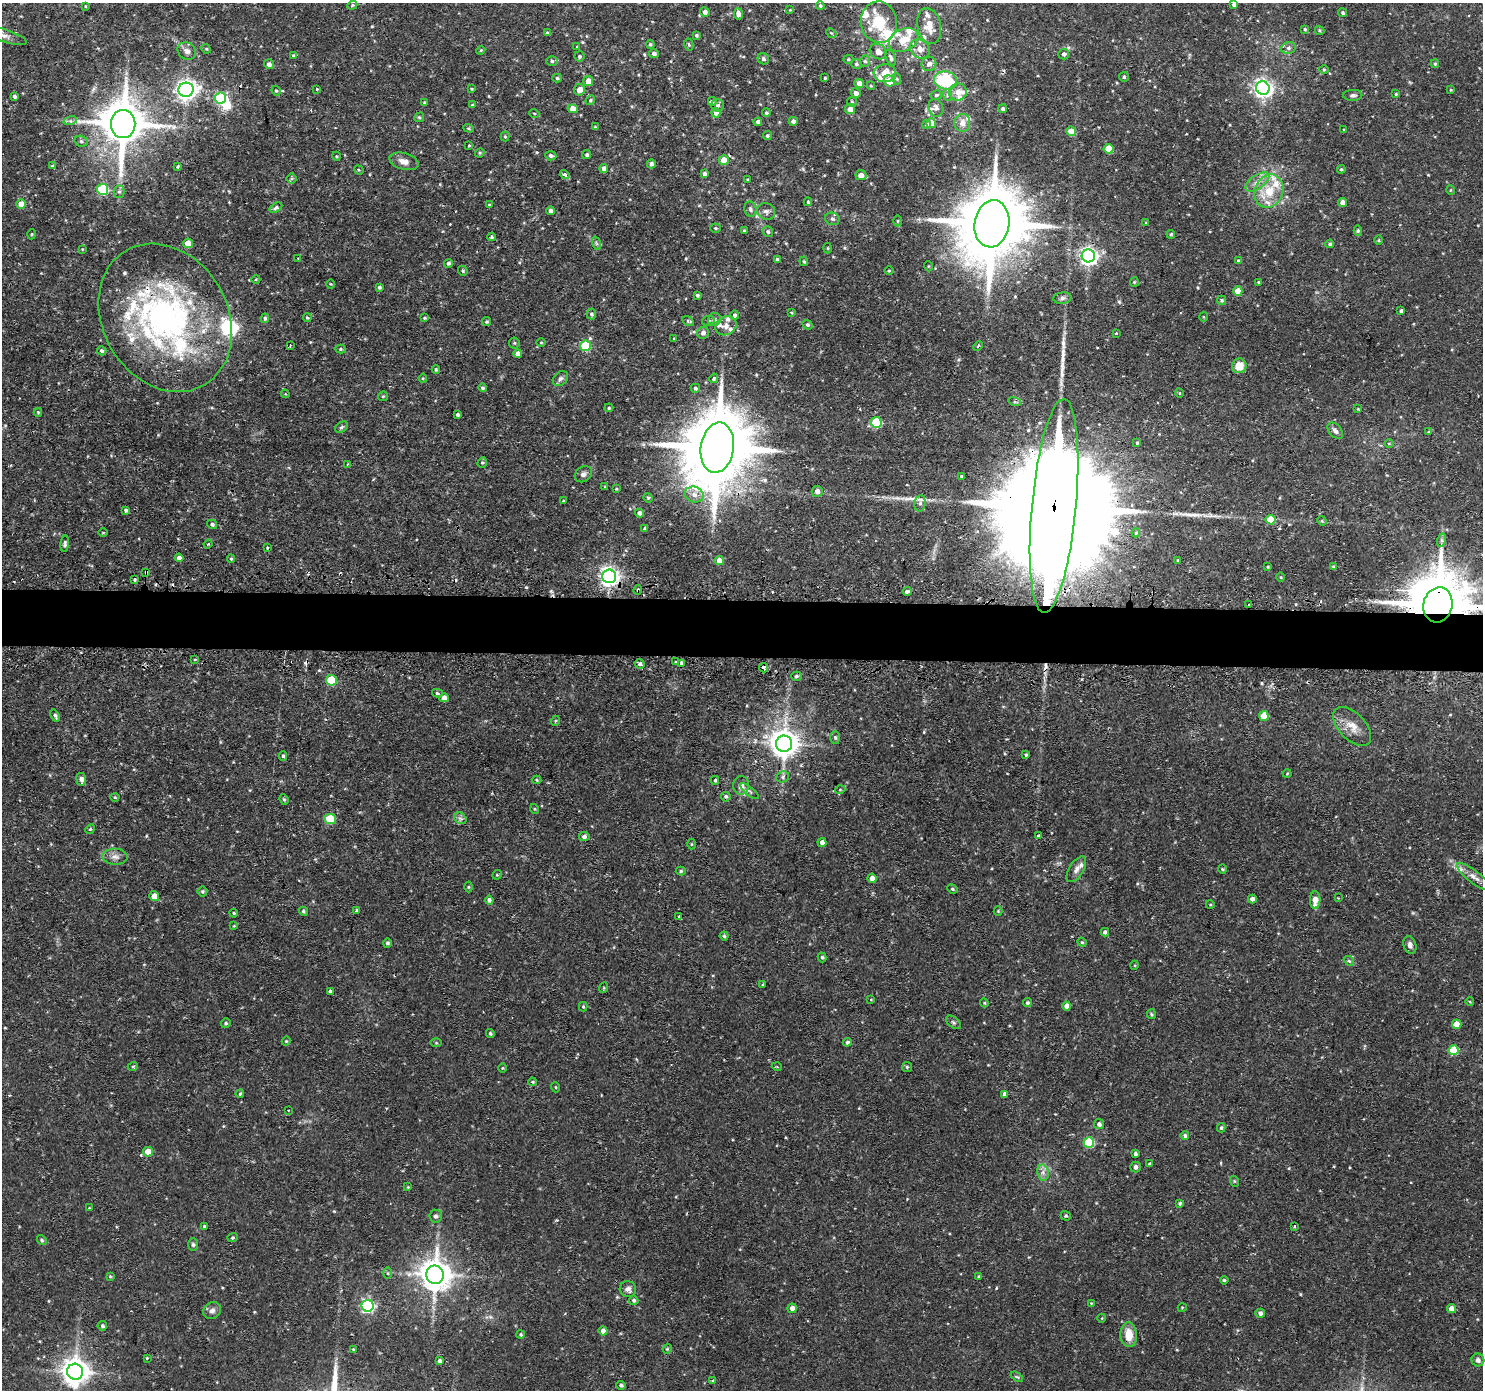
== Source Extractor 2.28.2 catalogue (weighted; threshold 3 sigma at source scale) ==
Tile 5 of 3 x 3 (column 2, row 2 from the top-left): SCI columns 1501-2981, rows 1516-2903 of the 4481 x 4515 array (HDU 1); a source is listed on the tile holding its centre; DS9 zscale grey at full resolution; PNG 1485 x 1392 px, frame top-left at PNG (2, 3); each listed source drawn as its Kron ellipse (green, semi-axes under 4 px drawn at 4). Shown black and unused: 4% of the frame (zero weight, under 2 of 3 exposures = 3% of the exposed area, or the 3 px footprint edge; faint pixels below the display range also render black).
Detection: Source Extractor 2.28.2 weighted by HDU 2 'WHT'; one run over the whole footprint, this tile lists its part. Background 0.0897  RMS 0.0071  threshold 0.032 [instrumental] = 3 sigma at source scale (4.5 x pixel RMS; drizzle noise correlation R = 1.50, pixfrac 1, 0.05/0.05 arcsec/px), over >= 5 px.
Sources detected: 430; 2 inside a brighter object's white glare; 9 cosmic-ray / hot-pixel residue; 2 long thin detections or spike segments (spike, bleed or trail) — neither listed nor drawn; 30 inside a brighter listed object's ellipse — not listed separately; the other 387 listed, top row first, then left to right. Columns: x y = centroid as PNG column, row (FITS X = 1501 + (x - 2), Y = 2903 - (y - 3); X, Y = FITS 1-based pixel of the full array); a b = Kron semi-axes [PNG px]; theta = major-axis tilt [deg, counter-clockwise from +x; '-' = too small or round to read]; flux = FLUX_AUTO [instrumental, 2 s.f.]
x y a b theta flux
352 5 5 4 - 0.81
1234 5 4 4 - 1.5
85 6 4 3 - 0.63
820 6 4 4 - 1.2
790 10 4 4 - 0.58
705 12 5 4 - 3.1
1343 13 4 4 - 1.2
738 14 5 4 - 3.5
879 22 21 18 -82 31
929 26 18 11 -78 11
1305 29 4 3 - 0.87
1320 30 5 4 - 0.88
547 33 4 3 - 0.91
831 33 6 4 -43 0.94
4 35 24 6 -18 4.9
696 35 3 3 - 1.1
904 40 15 11 26 12
650 44 4 4 - 1.2
689 45 6 4 -77 0.96
577 47 4 4 - 0.82
1288 48 7 6 - 2.3
206 49 5 4 - 0.8
920 49 11 8 -40 5.5
481 50 4 3 - 0.64
187 51 10 8 -36 3.9
878 51 9 7 -37 4.8
654 53 5 4 - 2.2
1064 54 5 5 - 2.1
293 55 4 4 - 0.87
579 56 5 5 - 1.3
891 58 9 4 -68 1.9
763 59 6 5 - 1.8
848 59 5 4 - 0.91
552 61 6 5 - 1.5
865 61 6 5 - 1.3
269 64 5 4 - 2.6
856 64 6 4 -16 1.3
929 64 7 7 - 3.5
1435 64 4 3 - 0.92
1324 70 5 3 - 0.71
885 73 11 9 1 9.6
1124 77 5 4 - 1.2
557 78 5 4 - 0.98
825 78 3 3 - 0.72
897 79 5 3 - 0.9
945 80 11 9 -13 51
588 81 5 5 - 7.2
889 81 6 5 - 11
859 83 5 4 - 4.4
871 86 4 3 - 0.68
1263 88 7 6 - 330
316 89 3 3 - 1.2
471 89 4 3 - 0.66
186 90 7 7 - 420
579 90 6 5 - 6
1451 90 4 3 - 0.8
276 91 5 4 - 0.92
958 92 9 8 - 4.9
856 93 5 4 - 3.2
1396 94 3 3 - 0.79
936 95 6 4 15 1.2
947 95 6 4 -73 1.1
1353 95 9 5 1 1.9
14 96 3 3 - 1.3
220 98 5 5 - 67
590 100 5 4 - 0.98
712 101 5 5 - 1.7
852 102 5 5 - 1
424 103 3 3 - 0.84
472 105 4 4 - 0.87
717 105 6 6 - 1.9
936 108 9 7 -65 2.9
573 109 5 4 - 7.6
850 109 5 5 - 4.5
1003 109 4 4 - 2
534 113 5 3 - 0.58
716 113 5 4 - 4
766 113 4 4 - 1.2
419 117 5 4 - 0.94
70 121 7 4 17 1.5
793 121 4 4 - 2.5
758 122 4 4 - 2.4
931 123 5 5 - 7.9
962 123 9 8 - 5
123 124 14 12 -90 3000
927 125 4 4 - 1.4
595 127 3 3 - 0.76
469 128 5 4 - 0.91
1344 130 3 3 - 0.71
1071 131 5 5 - 13
505 136 5 4 - 0.84
767 136 4 4 - 1.2
81 141 7 5 -15 1.5
469 145 4 2 - 0.55
1109 149 5 5 - 19
480 153 5 4 - 0.9
551 155 5 5 - 2.1
587 155 4 4 - 1.4
336 156 4 3 - 0.67
724 160 5 5 - 8.3
404 161 15 8 -16 4.9
651 164 4 4 - 2.2
52 166 4 3 - 1.2
178 166 3 3 - 1.3
604 168 4 4 - 3
1341 169 4 3 - 0.81
359 170 5 4 - 0.69
704 174 4 3 - 2
565 175 5 4 - 2
861 175 5 5 - 4.1
291 179 5 5 - 1.1
747 180 4 3 - 0.65
1257 182 14 6 35 5.3
103 189 5 5 - 58
1450 190 5 3 - 0.67
1269 191 17 14 68 18
119 192 6 5 - 1.4
808 202 4 4 - 0.99
1343 202 4 4 - 5.1
21 204 5 5 - 9.7
489 205 3 3 - 0.74
276 208 7 4 29 1.5
750 209 8 6 -79 1.8
551 211 4 4 - 2.3
766 211 9 8 - 2.8
832 219 7 6 - 1.8
898 221 5 3 - 0.78
1146 223 4 3 - 0.68
992 224 24 17 81 7600
716 228 5 4 - 0.94
744 231 4 3 - 1.2
1358 231 5 4 - 1.1
768 232 5 5 - 1.4
32 234 5 3 - 0.62
1171 234 4 4 - 0.85
492 237 4 4 - 1.2
1379 240 5 3 - 0.79
188 243 5 5 - 10
596 243 7 4 -71 1.3
1330 244 4 4 - 1.1
828 248 5 3 - 0.61
82 249 3 3 - 0.57
1088 256 6 6 - 300
298 258 3 3 - 1.7
777 260 4 3 - 1.5
804 261 5 4 - 0.96
1238 261 4 4 - 1.2
448 263 4 4 - 1.3
928 266 5 3 - 0.59
463 271 5 4 - 1.2
889 271 5 3 - 0.63
256 279 4 3 - 0.56
1134 282 5 4 - 0.81
1258 282 4 3 - 0.77
330 284 5 3 - 0.6
379 287 4 3 - 1.3
1238 291 5 4 - 13
697 295 3 3 - 1.4
1062 298 9 5 8 2.2
1222 300 4 4 - 1.1
1401 311 3 3 - 1.2
791 312 4 2 - 0.55
591 314 5 5 - 1.4
734 315 5 4 - 1.5
1203 317 5 3 - 0.68
165 318 78 62 -59 220
265 318 5 4 - 1.2
307 318 4 3 - 0.91
424 318 3 3 - 0.76
715 319 6 6 - 1.9
688 321 6 4 -31 1
708 321 6 5 - 1.4
487 322 4 4 - 1
808 325 5 4 - 1.3
726 326 11 9 30 4.4
703 333 6 5 - 2.8
1116 333 3 3 - 1.1
674 339 4 2 - 0.51
514 343 5 5 - 0.9
541 343 5 3 - 0.63
290 346 2 2 - 0.74
585 346 5 5 - 38
978 346 5 3 - 0.82
340 349 5 4 - 0.95
102 351 5 4 - 1.2
518 354 4 4 - 4.3
1239 366 7 7 - 9.9
436 369 4 3 - 0.76
423 378 4 4 - 0.72
714 378 5 4 - 1.1
560 379 8 6 44 2.2
483 388 4 4 - 1.1
695 388 4 4 - 1.4
1179 393 4 3 - 0.53
285 394 4 4 - 0.85
383 396 5 4 - 0.89
1015 402 6 4 -17 1.2
609 408 4 3 - 0.89
1358 409 4 3 - 0.51
38 412 4 3 - 0.87
458 414 4 4 - 1.4
876 422 5 5 - 46
341 427 7 5 39 1.3
1335 431 9 6 -49 2.6
1428 432 3 3 - 0.74
1137 443 4 3 - 0.98
1389 443 5 3 - 0.62
717 448 25 16 81 8400
482 462 5 4 - 1.1
348 464 3 3 - 0.62
583 474 9 7 39 2.7
962 477 3 3 - 1.2
605 487 3 3 - 0.79
616 489 4 3 - 0.6
817 491 5 5 - 4.1
694 495 9 8 - 4.4
648 498 5 4 - 0.89
563 501 4 3 - 0.61
920 503 8 5 79 1.9
1054 506 107 22 85 55000
126 510 4 3 - 1.8
639 513 4 4 - 2.8
1270 520 5 4 - 18
1322 521 5 4 - 0.86
212 524 5 4 - 1.9
645 528 4 4 - 1.3
103 533 5 3 - 0.57
1136 533 4 4 - 1.4
1442 540 7 4 72 1.4
65 544 8 4 84 1.6
208 544 4 3 - 0.72
267 548 4 4 - 0.83
179 558 4 4 - 3.3
231 559 4 4 - 0.88
719 560 5 4 - 6
1178 560 3 3 - 0.85
1268 567 4 3 - 0.77
1333 567 3 3 - 0.85
146 572 3 3 - 2.5
609 576 7 7 - 360
1281 577 5 3 - 0.61
135 579 3 3 - 2.3
638 590 5 3 - 0.9
907 591 4 3 - 6.2
1249 605 3 2 - 1.6
1438 605 18 14 76 5800
195 660 3 3 - 1.2
675 662 3 2 - 0.68
682 663 4 3 - 15
640 664 5 4 - 2.1
763 668 5 3 - 4.4
796 676 5 4 - 1.1
331 680 5 5 - 27
437 693 5 4 - 1.1
444 698 5 4 - 4.8
55 716 6 3 -68 1.4
1264 716 5 5 - 18
555 721 5 3 - 0.66
1352 726 24 13 -47 10
835 737 6 5 - 1.2
784 744 8 8 - 900
1026 755 4 3 - 1
283 756 4 4 - 1.2
1287 774 4 3 - 0.59
783 777 6 5 - 1.4
81 779 6 5 - 3.4
537 780 5 4 - 0.74
715 780 4 3 - 1.1
741 785 9 8 - 4.2
840 790 5 3 - 0.66
749 791 11 3 -39 1.6
115 797 4 4 - 0.73
726 797 5 4 - 1.4
284 799 5 4 - 0.93
535 809 5 3 - 0.58
460 818 7 5 -42 1.8
330 819 6 5 - 29
90 829 5 4 - 0.88
584 836 5 4 - 2.1
1038 836 3 3 - 0.96
822 842 4 4 - 3.5
691 844 5 3 - 0.66
115 857 12 8 -2 4.1
1076 869 14 7 58 3.7
1222 869 5 3 - 0.69
681 871 5 4 - 1.1
497 875 5 4 - 0.85
1474 877 21 6 -37 5.1
872 878 4 4 - 5.1
468 887 5 3 - 0.68
952 889 5 4 - 1
202 891 5 5 - 1.1
154 896 5 5 - 5.7
1338 898 3 3 - 0.47
1252 899 4 4 - 4.3
489 900 4 4 - 2.2
1315 900 8 5 87 7.5
1210 904 4 3 - 0.58
356 910 3 2 - 0.68
303 911 4 4 - 1
998 911 4 4 - 0.82
234 913 4 3 - 0.9
679 916 3 2 - 0.9
234 926 4 3 - 0.61
1105 932 4 4 - 1.8
724 936 4 4 - 1.1
1082 942 5 4 - 0.86
387 943 5 4 - 1.5
1410 945 9 6 -71 2.8
822 957 5 4 - 1.2
1349 961 6 4 -40 0.91
1135 965 4 3 - 0.65
763 984 4 3 - 0.73
603 988 5 3 - 0.65
330 991 4 3 - 1.2
871 999 4 3 - 0.5
1470 1002 4 3 - 0.59
984 1003 4 4 - 0.86
1027 1003 4 4 - 1.3
1067 1006 4 4 - 5.3
583 1007 5 4 - 0.86
1151 1014 5 4 - 1
954 1022 8 5 -38 1.4
226 1023 5 4 - 1.2
1457 1024 5 4 - 12
490 1033 4 3 - 1.2
286 1041 4 4 - 0.72
847 1042 4 4 - 1.7
436 1043 5 3 - 0.7
1454 1050 5 5 - 30
133 1066 5 3 - 0.89
777 1067 5 3 - 0.59
907 1067 5 5 - 1
502 1068 5 3 - 0.62
532 1082 4 3 - 0.85
555 1087 5 3 - 0.61
240 1094 4 3 - 0.8
1005 1094 4 4 - 3.2
288 1110 4 3 - 0.57
1099 1124 5 5 - 2.4
1221 1128 4 3 - 1.2
1185 1136 4 4 - 1.7
1089 1142 5 5 - 49
148 1152 5 5 - 9.8
1135 1154 3 3 - 1.6
1150 1164 3 3 - 1.3
1135 1167 5 5 - 2.9
1043 1173 8 5 -80 2.9
1234 1181 5 3 - 0.74
408 1187 3 3 - 0.65
1180 1203 4 3 - 1
89 1208 3 3 - 0.55
436 1216 6 6 - 2.1
1066 1216 5 4 - 1.1
204 1226 3 3 - 0.78
1294 1226 3 2 - 0.79
233 1238 5 4 - 0.93
42 1240 5 4 - 1.2
193 1245 6 5 - 1.3
387 1273 5 3 - 0.76
435 1275 9 8 - 1200
110 1276 4 3 - 0.63
979 1277 4 3 - 1.1
1224 1280 4 3 - 1
628 1289 8 8 - 3.2
634 1300 5 4 - 1.4
1091 1303 4 3 - 0.54
368 1306 6 6 - 140
792 1308 5 4 - 3.7
1182 1308 4 3 - 0.62
1451 1309 4 4 - 6.6
212 1311 9 8 - 3
1260 1313 5 4 - 2.4
1102 1318 4 3 - 0.53
102 1326 5 4 - 1.6
603 1331 4 4 - 3.9
521 1334 4 4 - 0.95
1129 1335 12 8 -85 11
353 1349 3 2 - 0.72
667 1349 5 3 - 0.69
147 1358 3 3 - 1.1
1478 1360 6 6 - 2.3
440 1361 4 3 - 2.1
75 1372 8 8 - 870
1017 1377 7 3 -36 0.9
713 1380 4 2 - 0.58
621 1385 4 4 - 1.6
Overlapping masked pixels (flux is a lower limit): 10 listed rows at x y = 123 124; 992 224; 165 318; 717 448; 1054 506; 146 572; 609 576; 638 590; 1438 605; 763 668
Isophote crosses this tile's border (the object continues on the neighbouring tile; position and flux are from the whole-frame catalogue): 2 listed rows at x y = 4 35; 1438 605